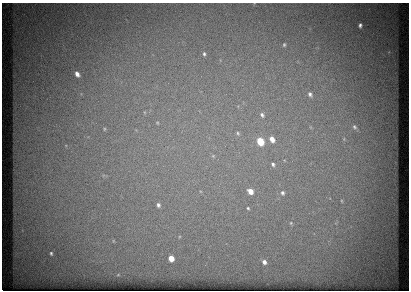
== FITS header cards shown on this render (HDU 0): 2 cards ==
NAXIS1  =                  407 / length of data axis 1
NAXIS2  =                  288 / length of data axis 2

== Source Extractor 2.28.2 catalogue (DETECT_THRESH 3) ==
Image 407 x 288 px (HDU 0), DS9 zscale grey, 1 PNG px = 1 image px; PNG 411 x 292 px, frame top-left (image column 1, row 288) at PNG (2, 3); no overlay
Background 19.1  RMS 1.5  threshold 4.53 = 3 sigma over >= 5 px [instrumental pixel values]
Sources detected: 20; all 20 listed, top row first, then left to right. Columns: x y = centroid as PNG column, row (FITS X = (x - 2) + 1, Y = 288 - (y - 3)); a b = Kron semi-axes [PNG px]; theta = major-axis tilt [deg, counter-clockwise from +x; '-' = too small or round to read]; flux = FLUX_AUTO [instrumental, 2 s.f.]
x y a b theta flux
360 25 4 3 - 160
284 45 5 4 - 140
204 54 7 5 -89 250
77 74 5 4 - 350
310 94 7 6 - 300
262 115 8 6 -55 310
354 127 6 4 -42 160
104 129 6 3 72 110
238 133 6 5 - 170
272 139 8 6 -61 760
260 141 6 5 - 3300
273 164 6 5 - 230
250 191 6 5 - 840
282 193 7 6 - 280
158 205 6 5 - 210
248 208 4 4 - 110
291 223 6 5 - 160
51 253 3 3 - 110
171 258 7 6 - 1100
264 262 7 6 - 510